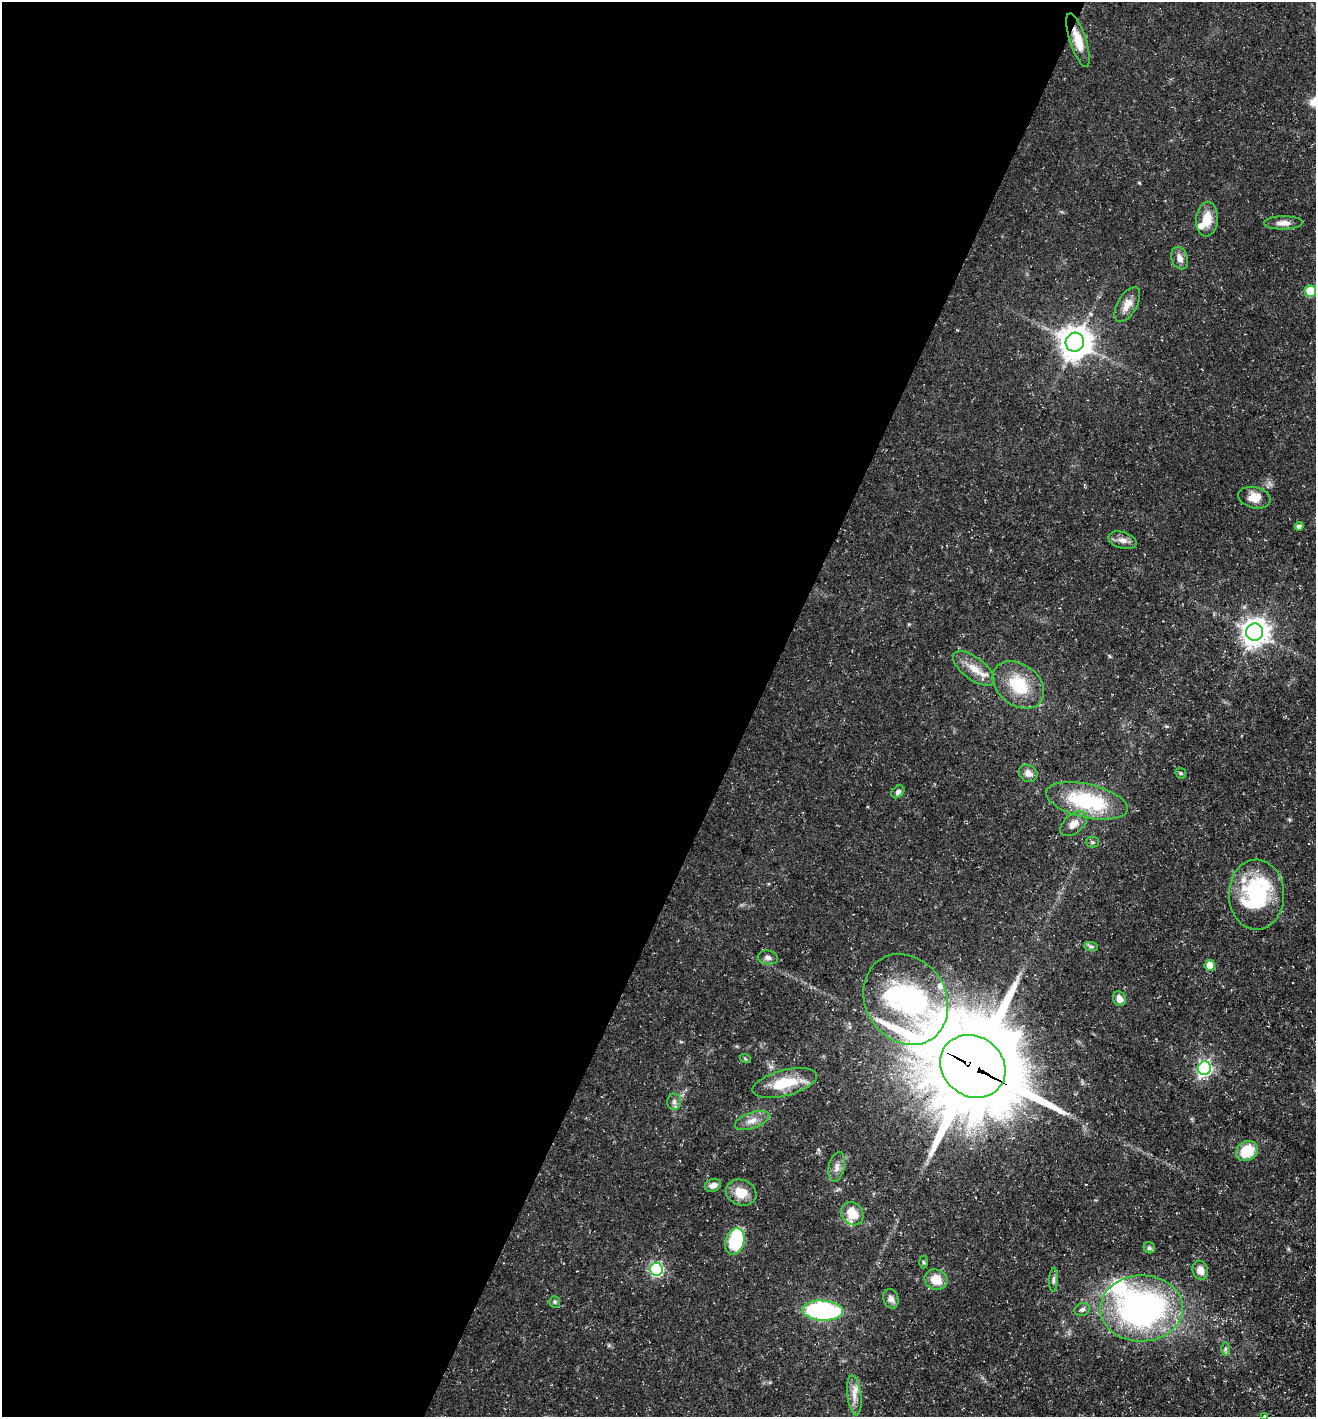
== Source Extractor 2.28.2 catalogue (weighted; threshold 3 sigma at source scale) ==
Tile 5 of 4 x 4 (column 1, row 2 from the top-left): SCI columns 141-1454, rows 2833-4247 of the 5674 x 5663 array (HDU 1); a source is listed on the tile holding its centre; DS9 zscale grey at full resolution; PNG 1318 x 1419 px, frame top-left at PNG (2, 2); each listed source drawn as its Kron ellipse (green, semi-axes under 4 px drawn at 4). Shown black and unused: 57% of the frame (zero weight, under 3 of 5 exposures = <1% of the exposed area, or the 3 px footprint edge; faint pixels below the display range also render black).
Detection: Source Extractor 2.28.2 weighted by HDU 2 'WHT'; one run over the whole footprint, this tile lists its part. Background 0.0358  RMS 0.0039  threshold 0.0175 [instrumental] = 3 sigma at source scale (4.5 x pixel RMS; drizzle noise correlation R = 1.50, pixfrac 1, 0.05/0.05 arcsec/px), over >= 5 px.
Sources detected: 60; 4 inside a brighter object's white glare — neither listed nor drawn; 5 inside a brighter listed object's ellipse — not listed separately; the other 51 listed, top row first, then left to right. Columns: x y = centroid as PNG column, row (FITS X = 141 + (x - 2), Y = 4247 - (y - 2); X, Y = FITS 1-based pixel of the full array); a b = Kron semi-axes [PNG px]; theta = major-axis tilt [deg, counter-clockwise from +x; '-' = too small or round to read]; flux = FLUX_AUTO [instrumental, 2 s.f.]
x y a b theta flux
1078 40 28 8 -72 7
1207 219 17 11 83 6.6
1283 223 19 6 1 2.7
1180 258 11 8 -70 2.8
1311 291 5 5 - 21
1127 304 19 9 60 4
1075 342 9 9 - 680
1254 498 16 10 -12 4.6
1299 526 4 4 - 1.8
1122 540 14 8 -16 2.4
1255 632 8 8 - 450
974 669 24 11 -37 6.4
1018 685 28 20 -38 16
1028 773 10 8 -36 2.5
1181 773 6 5 - 0.57
898 792 7 5 45 1.2
1087 801 42 16 -13 29
1074 824 15 9 40 3.7
1092 842 6 5 - 0.71
1256 895 35 27 -89 41
1091 946 7 4 -1 0.81
768 958 10 7 -9 1.7
1210 965 5 5 - 8.6
906 999 47 40 -57 55
1119 999 7 6 - 3
745 1058 5 3 - 0.48
973 1066 34 30 -37 7600
1204 1068 7 6 - 100
785 1083 33 13 15 15
674 1102 8 6 -89 1.3
752 1120 18 8 20 3.5
1247 1151 11 9 34 12
837 1167 15 8 77 2.8
713 1185 8 6 22 2.2
741 1193 15 13 -21 6.6
852 1214 12 10 -50 8.4
735 1241 14 9 72 25
1149 1248 6 5 - 1
923 1262 6 4 -88 0.52
656 1269 6 6 - 66
1200 1270 9 7 -73 3.1
936 1280 12 10 -23 6.4
1054 1280 12 4 87 1
891 1299 10 7 -71 1.9
555 1302 6 5 - 0.69
1142 1308 41 33 1 120
1082 1309 8 6 18 1.2
823 1311 20 10 -2 59
1225 1349 6 4 89 0.78
854 1395 20 7 -83 3.8
1265 1416 3 3 - 0.86
Overlapping masked pixels (flux is a lower limit): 2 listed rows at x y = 1078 40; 973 1066
Isophote crosses this tile's border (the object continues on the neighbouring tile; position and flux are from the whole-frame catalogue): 1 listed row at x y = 1265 1416